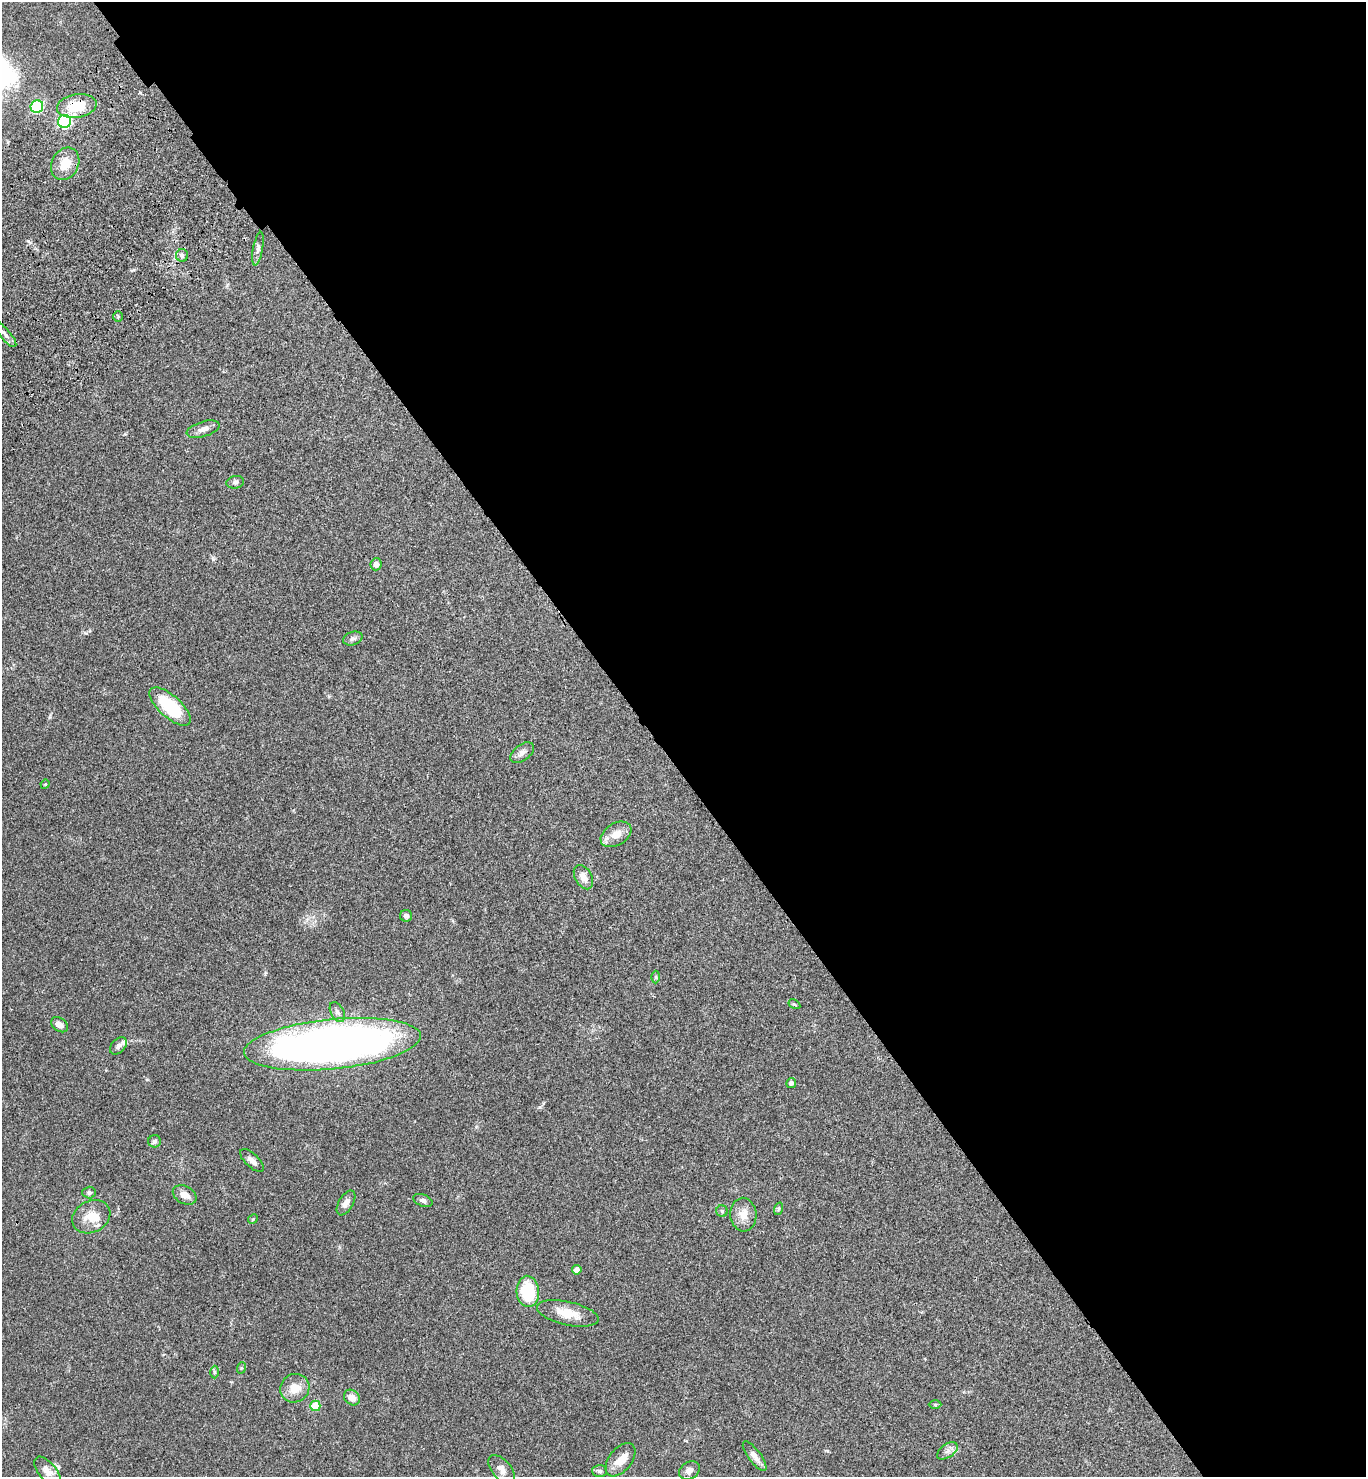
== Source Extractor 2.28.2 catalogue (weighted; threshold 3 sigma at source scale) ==
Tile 8 of 4 x 4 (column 4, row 2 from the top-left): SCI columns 4336-5699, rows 3054-4528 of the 6082 x 6105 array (HDU 1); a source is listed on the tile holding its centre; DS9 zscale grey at full resolution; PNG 1368 x 1479 px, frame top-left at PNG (2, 2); each listed source drawn as its Kron ellipse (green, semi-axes under 4 px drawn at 4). Shown black and unused: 52% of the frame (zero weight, under 3 of 4 exposures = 6% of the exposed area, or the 3 px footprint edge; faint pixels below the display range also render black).
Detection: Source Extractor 2.28.2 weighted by HDU 2 'WHT'; one run over the whole footprint, this tile lists its part. Background 0.0474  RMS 0.0054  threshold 0.0244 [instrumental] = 3 sigma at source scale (4.5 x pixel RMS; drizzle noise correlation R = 1.50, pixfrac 1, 0.05/0.05 arcsec/px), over >= 5 px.
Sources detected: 55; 1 inside a brighter object's white glare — neither listed nor drawn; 2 inside a brighter listed object's ellipse — not listed separately; the other 52 listed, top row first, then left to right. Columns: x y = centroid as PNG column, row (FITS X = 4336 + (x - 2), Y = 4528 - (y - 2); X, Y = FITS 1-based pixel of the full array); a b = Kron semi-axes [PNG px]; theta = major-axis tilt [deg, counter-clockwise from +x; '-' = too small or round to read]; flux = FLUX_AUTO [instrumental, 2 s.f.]
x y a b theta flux
77 106 20 11 9 14
37 107 6 6 - 47
65 121 7 6 - 68
65 164 17 13 61 9.1
258 249 17 5 80 1.9
182 255 6 6 - 1.3
118 316 5 4 - 0.69
5 334 16 5 -49 2.1
203 429 17 7 17 3.1
235 482 9 6 11 1.4
376 564 6 5 - 2.6
353 638 10 6 18 1.8
170 707 26 11 -42 30
522 753 13 8 37 2.5
45 784 5 4 - 0.51
616 834 17 11 31 6
583 877 13 8 -61 4.3
406 916 6 6 - 1.5
656 977 6 4 -90 0.66
794 1004 6 4 -31 0.61
337 1012 10 6 -62 2
60 1025 9 6 -36 3.4
332 1044 89 25 6 410
118 1046 10 6 46 1.8
791 1083 5 5 - 1.5
155 1141 6 6 - 1.1
252 1160 15 6 -44 2.8
89 1192 7 6 - 1.3
185 1195 13 8 -29 3.8
423 1200 10 6 -21 1.6
346 1203 14 7 60 3.1
778 1209 6 4 71 0.76
722 1211 6 5 - 0.87
743 1215 17 13 -86 6.3
91 1217 20 15 27 8.3
253 1219 5 4 - 0.58
577 1270 4 4 - 2.8
528 1291 16 11 -85 22
568 1313 31 11 -12 9.7
241 1368 6 4 71 0.54
214 1372 6 4 -89 0.82
295 1388 15 14 - 7.6
352 1398 8 7 - 4.3
935 1405 6 4 -1 0.68
315 1406 5 5 - 15
947 1451 11 6 35 2.2
755 1456 18 6 -54 3.5
620 1460 19 11 51 6
502 1469 17 9 -49 3.6
689 1470 11 8 33 2.8
47 1471 17 8 -49 4
600 1471 7 6 - 1.2
Overlapping masked pixels (flux is a lower limit): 1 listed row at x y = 77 106
Unlisted compact peaks at least as high as the median listed source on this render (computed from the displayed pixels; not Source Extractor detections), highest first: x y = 540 1107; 213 559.